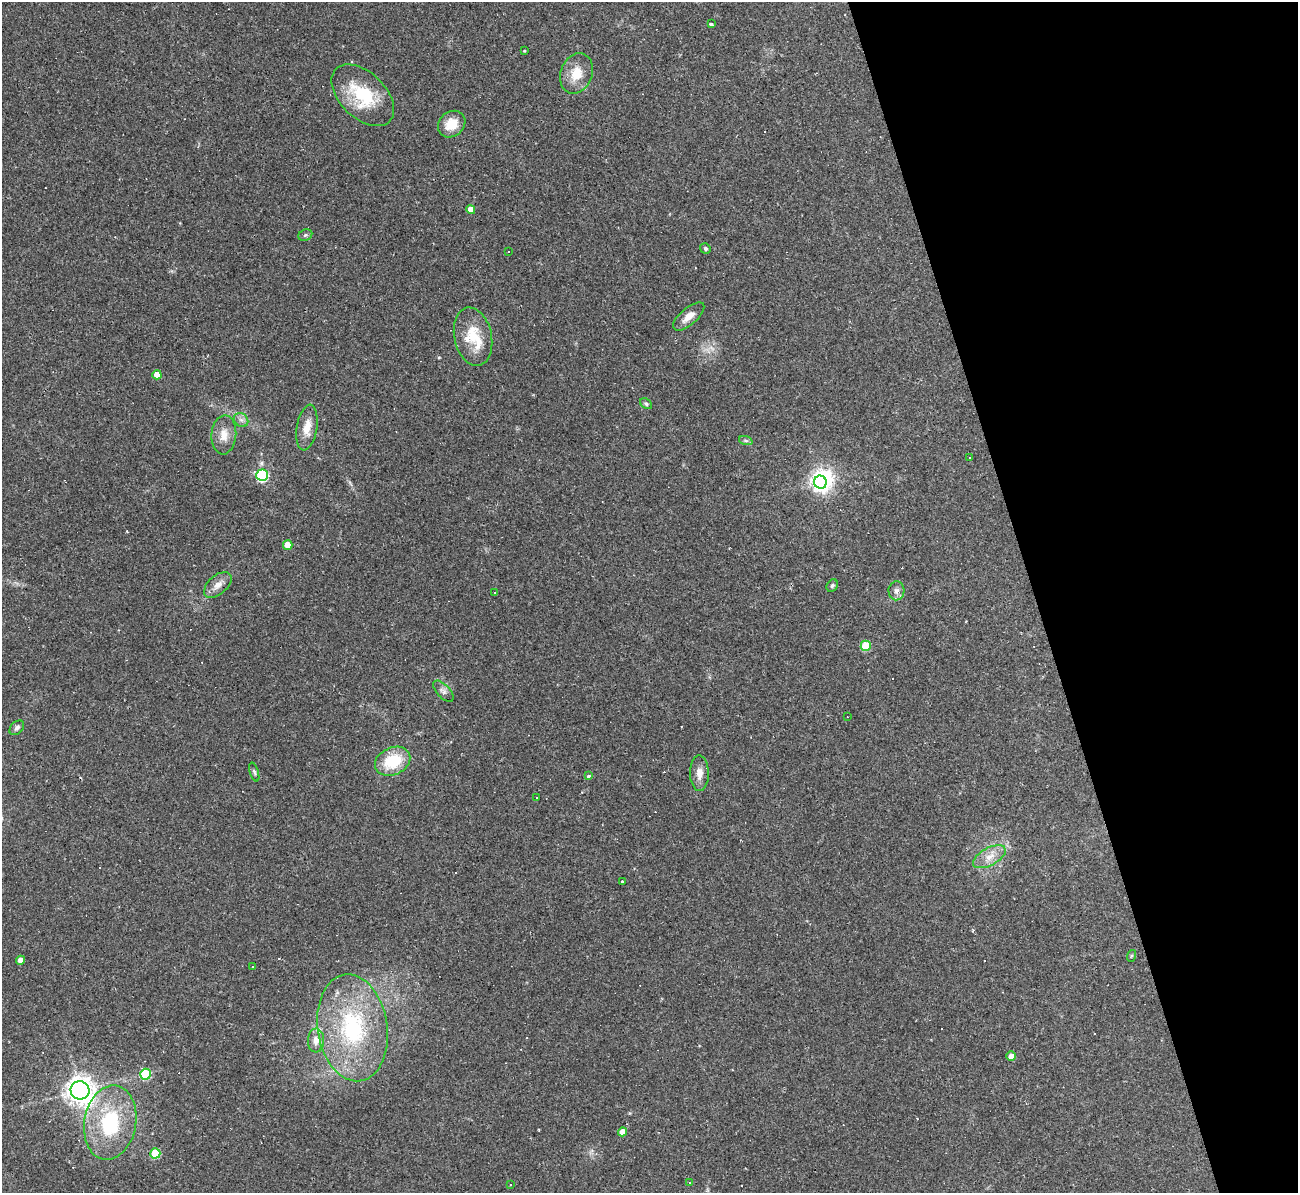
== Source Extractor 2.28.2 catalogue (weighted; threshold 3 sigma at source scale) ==
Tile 12 of 4 x 4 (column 4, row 3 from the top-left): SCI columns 3887-5182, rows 1332-2522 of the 5182 x 5165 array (HDU 1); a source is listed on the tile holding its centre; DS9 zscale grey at full resolution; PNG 1300 x 1195 px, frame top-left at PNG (2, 2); each listed source drawn as its Kron ellipse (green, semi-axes under 4 px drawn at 4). Shown black and unused: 20% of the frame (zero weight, under 2 of 3 exposures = <1% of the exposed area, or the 3 px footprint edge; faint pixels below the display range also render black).
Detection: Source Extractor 2.28.2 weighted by HDU 2 'WHT'; one run over the whole footprint, this tile lists its part. Background 0.11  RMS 0.0065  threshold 0.0293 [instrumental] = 3 sigma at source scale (4.5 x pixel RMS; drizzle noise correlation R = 1.50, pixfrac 1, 0.05/0.05 arcsec/px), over >= 5 px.
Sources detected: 69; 1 inside a brighter object's white glare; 17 cosmic-ray / hot-pixel residue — neither listed nor drawn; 2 inside a brighter listed object's ellipse — not listed separately; the other 49 listed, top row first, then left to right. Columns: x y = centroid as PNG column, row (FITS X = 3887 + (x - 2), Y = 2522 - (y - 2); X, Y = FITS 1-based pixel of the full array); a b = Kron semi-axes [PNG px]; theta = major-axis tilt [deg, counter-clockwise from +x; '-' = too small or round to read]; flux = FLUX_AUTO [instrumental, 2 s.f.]
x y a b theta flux
711 24 4 3 - 2
524 51 4 3 - 0.52
576 73 21 16 68 12
363 95 37 22 -44 34
452 124 15 12 40 11
471 209 4 4 - 7.7
305 235 7 5 23 1.3
705 248 5 5 - 1.2
508 251 3 3 - 1.3
689 316 19 8 41 6.1
473 337 29 18 -78 20
157 375 4 4 - 7.4
646 404 7 4 -38 1.2
241 420 8 6 -43 2.3
307 427 23 10 81 8.8
224 435 19 12 85 8.2
746 441 7 4 -19 1.2
970 457 3 2 - 0.57
262 475 6 5 - 68
820 482 6 6 - 230
288 545 5 5 - 11
218 585 16 9 41 5.1
832 586 7 5 57 1.2
896 591 9 8 - 3
494 593 3 2 - 0.43
866 646 5 5 - 27
443 691 13 6 -47 2.6
847 717 2 2 - 0.35
17 728 8 6 45 1.9
393 761 18 13 24 24
254 772 10 4 -72 1.2
699 773 18 9 -89 5.7
588 776 3 3 - 2.9
537 798 3 3 - 1.2
989 857 18 8 29 7.5
622 882 3 3 - 9.1
1131 956 6 4 71 0.85
21 960 4 4 - 4.9
252 967 2 2 - 0.5
352 1028 54 35 -81 78
316 1040 12 8 87 4.5
1011 1056 5 4 - 4.5
145 1074 5 5 - 39
80 1090 9 9 - 630
110 1123 37 26 80 52
622 1132 4 4 - 6.2
155 1153 5 5 - 23
689 1182 3 2 - 0.77
510 1184 3 3 - 1.1